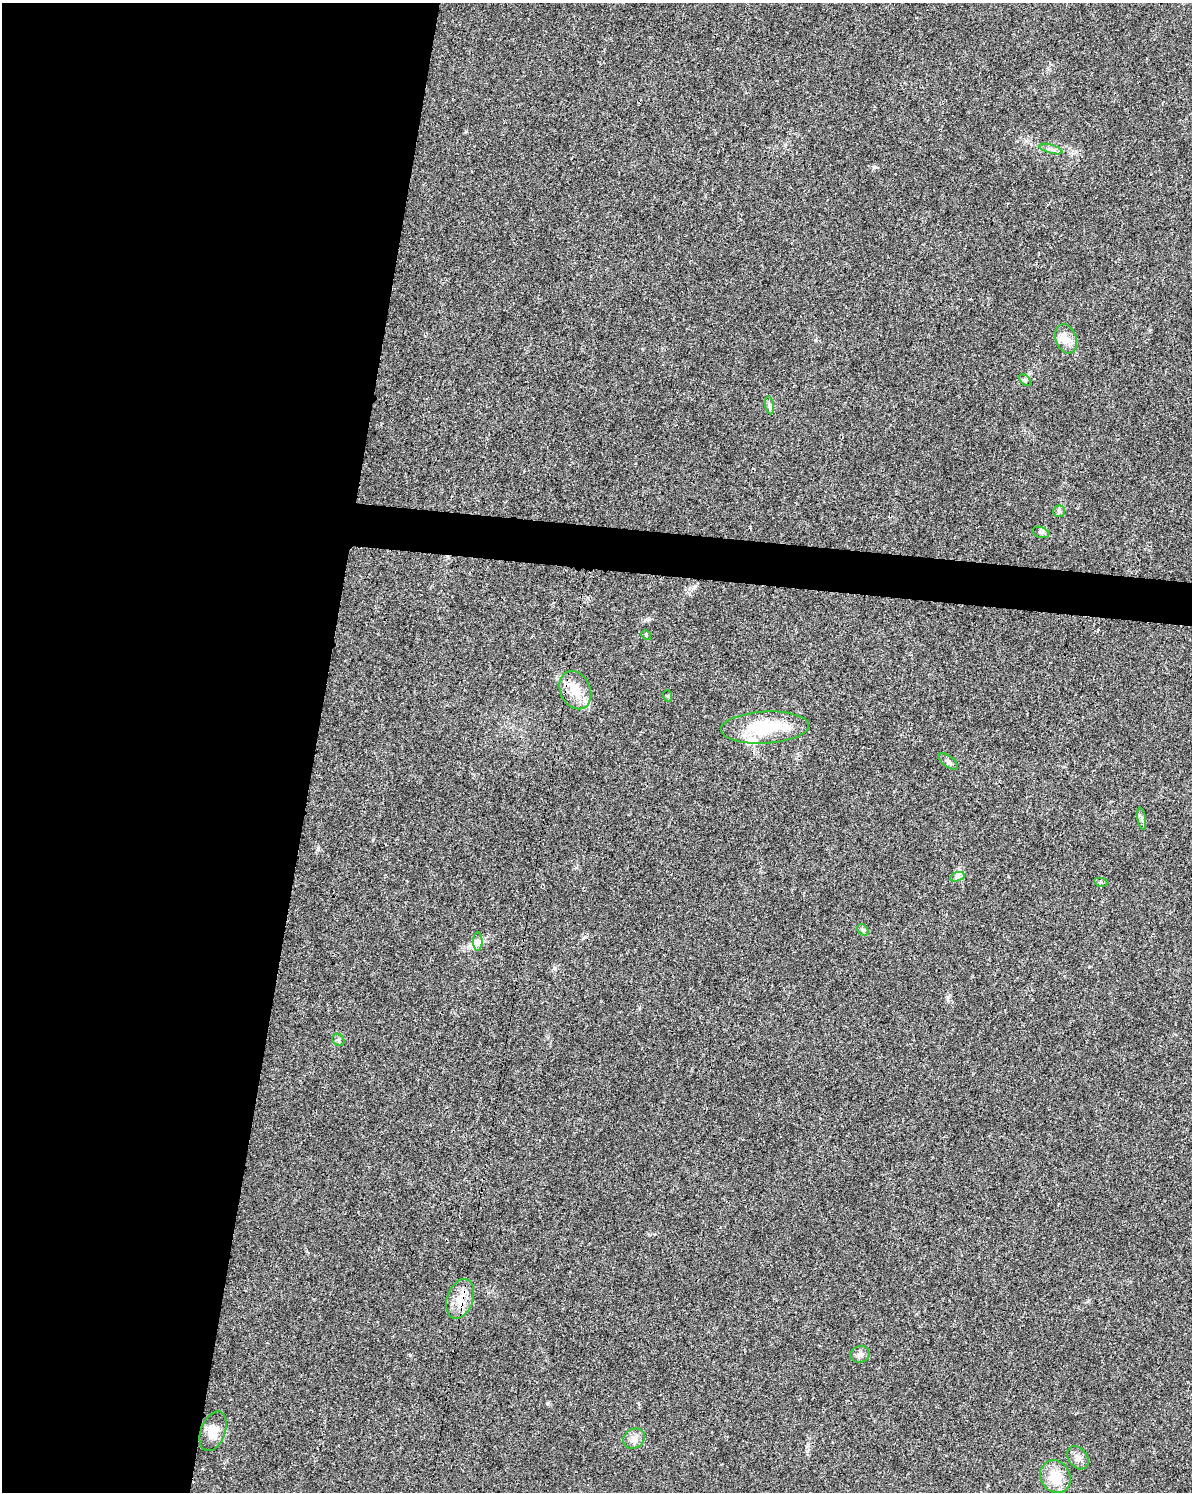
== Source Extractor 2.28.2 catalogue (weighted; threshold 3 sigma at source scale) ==
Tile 5 of 4 x 3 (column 1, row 2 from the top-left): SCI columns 16-1205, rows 1731-3220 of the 4784 x 4997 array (HDU 1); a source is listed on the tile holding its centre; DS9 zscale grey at full resolution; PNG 1194 x 1494 px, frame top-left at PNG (2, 3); each listed source drawn as its Kron ellipse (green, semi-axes under 4 px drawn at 4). Shown black and unused: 28% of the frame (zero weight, under 3 of 4 exposures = <1% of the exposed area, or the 3 px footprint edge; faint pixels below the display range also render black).
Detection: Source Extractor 2.28.2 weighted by HDU 2 'WHT'; one run over the whole footprint, this tile lists its part. Background 0.0199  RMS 0.0029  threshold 0.0129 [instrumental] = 3 sigma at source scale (4.5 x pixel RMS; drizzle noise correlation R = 1.50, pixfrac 1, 0.0396/0.0396 arcsec/px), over >= 5 px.
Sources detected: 26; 3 inside a brighter listed object's ellipse — not listed separately; the other 23 listed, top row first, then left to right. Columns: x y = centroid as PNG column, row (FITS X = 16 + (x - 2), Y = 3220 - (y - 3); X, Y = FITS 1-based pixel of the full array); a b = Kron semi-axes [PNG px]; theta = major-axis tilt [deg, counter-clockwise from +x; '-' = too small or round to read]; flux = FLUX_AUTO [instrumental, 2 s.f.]
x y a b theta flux
1051 149 12 4 -16 0.92
1066 339 15 10 -71 2.7
1025 380 7 4 -46 0.52
770 405 9 4 -81 0.72
1059 511 6 6 - 0.55
1041 532 8 5 -20 0.74
646 635 5 4 - 0.34
575 690 20 15 -66 5.5
668 696 6 3 -71 0.28
765 727 44 16 3 17
948 762 11 5 -37 0.86
1142 819 11 4 -81 0.74
957 877 7 4 19 0.67
1101 882 6 4 -10 0.64
863 930 6 5 - 0.47
478 941 9 4 -90 0.98
338 1040 6 5 - 0.54
460 1299 20 13 71 4.6
860 1354 10 8 19 1.2
213 1431 21 12 69 4.1
634 1439 11 9 31 1.7
1078 1458 13 9 -53 1.6
1055 1477 17 14 -58 6.6
Overlapping masked pixels (flux is a lower limit): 1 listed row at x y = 460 1299
Unlisted compact peaks at least as high as the median listed source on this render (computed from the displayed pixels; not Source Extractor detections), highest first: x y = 874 167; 647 619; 410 1355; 547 1403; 554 968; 585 937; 1089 967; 466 132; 815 340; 948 997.